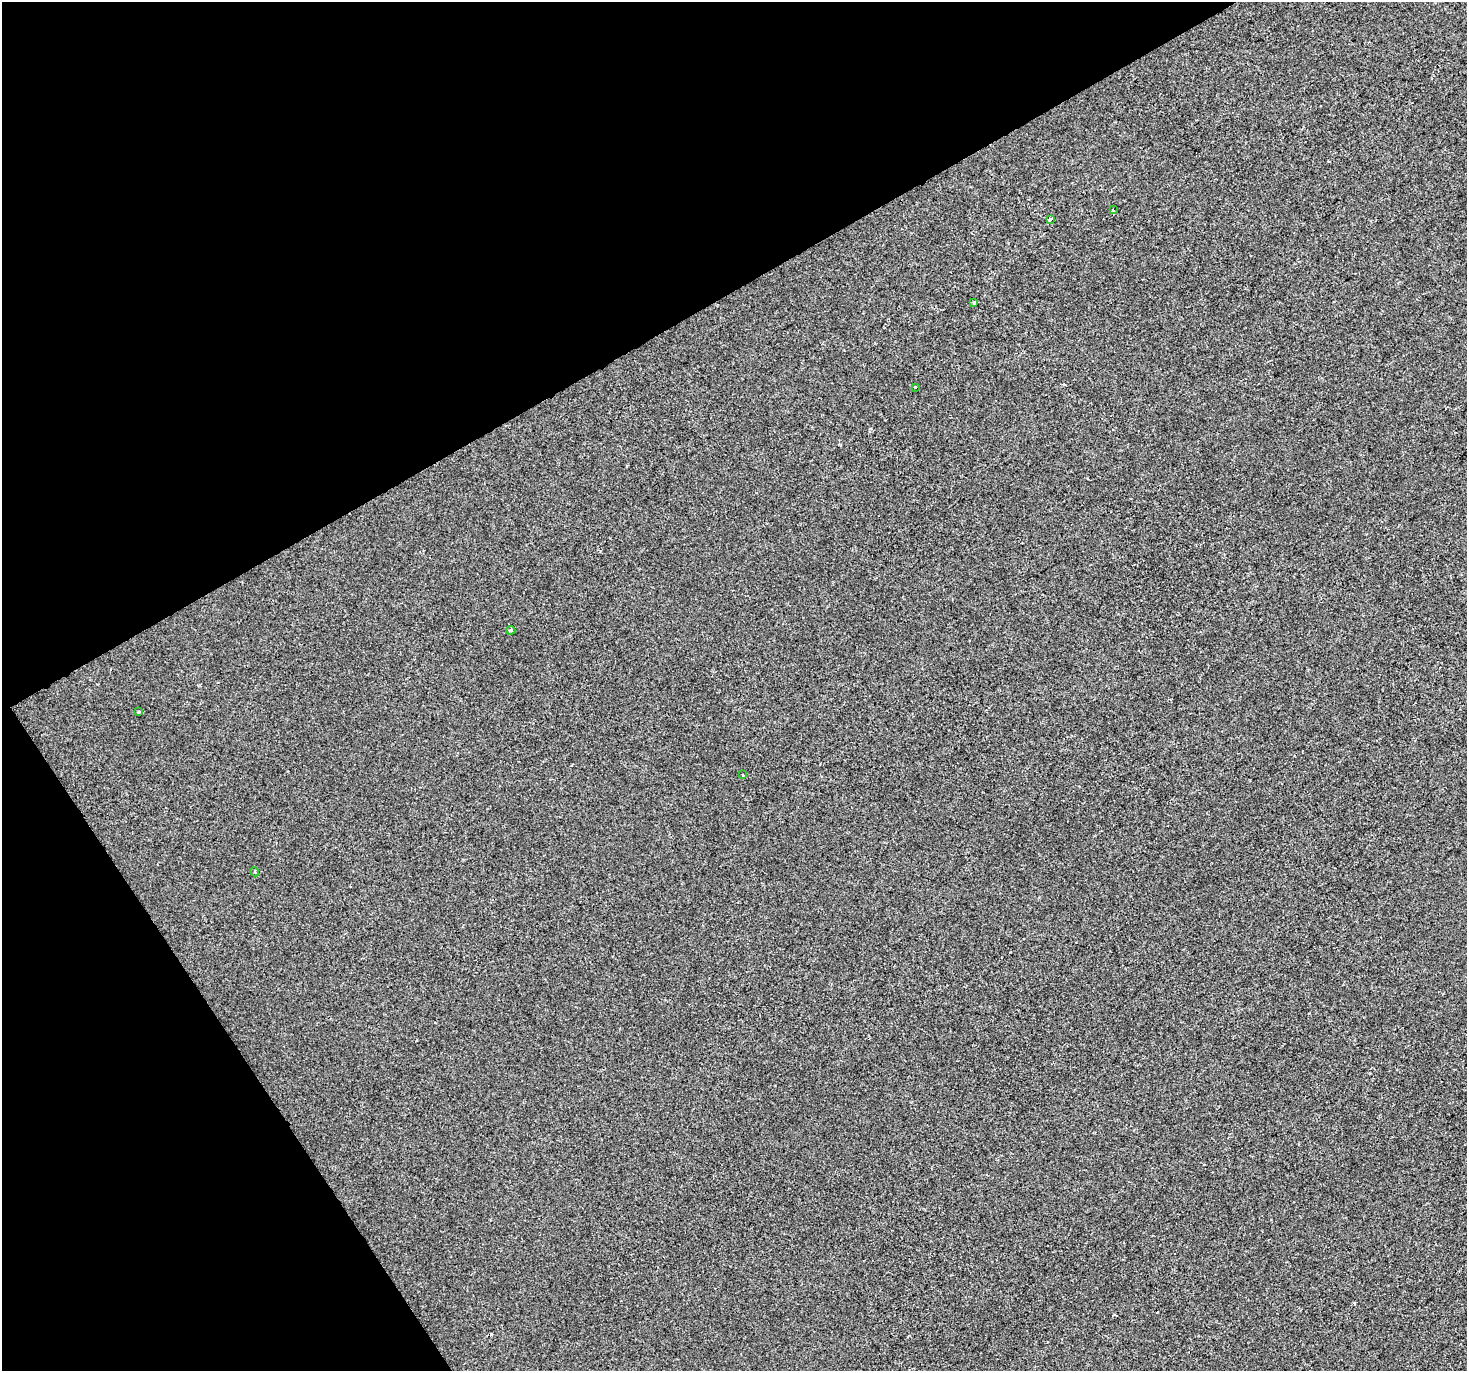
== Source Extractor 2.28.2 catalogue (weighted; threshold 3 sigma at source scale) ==
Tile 5 of 4 x 4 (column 1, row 2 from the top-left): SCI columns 3-1467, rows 2913-4281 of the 5862 x 5765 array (HDU 1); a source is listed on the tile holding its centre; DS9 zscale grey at full resolution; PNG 1469 x 1373 px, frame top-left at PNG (2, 2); each listed source drawn as its Kron ellipse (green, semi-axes under 4 px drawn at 4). Shown black and unused: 29% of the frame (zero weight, under 2 of 3 exposures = <1% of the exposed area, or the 3 px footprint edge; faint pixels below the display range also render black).
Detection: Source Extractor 2.28.2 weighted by HDU 2 'WHT'; one run over the whole footprint, this tile lists its part. Background -2.36e-04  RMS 0.0042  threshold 0.0188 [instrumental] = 3 sigma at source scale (4.5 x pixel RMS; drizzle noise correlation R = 1.50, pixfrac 1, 0.0396/0.0396 arcsec/px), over >= 5 px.
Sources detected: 10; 2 cosmic-ray / hot-pixel residue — neither listed nor drawn; the other 8 listed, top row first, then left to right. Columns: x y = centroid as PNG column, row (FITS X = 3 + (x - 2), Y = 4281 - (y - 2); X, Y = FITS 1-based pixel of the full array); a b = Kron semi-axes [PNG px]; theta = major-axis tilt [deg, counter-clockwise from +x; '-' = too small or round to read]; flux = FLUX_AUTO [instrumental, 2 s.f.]
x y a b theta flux
1113 210 3 3 - 2.1
1050 219 3 3 - 2.8
974 302 3 3 - 1.6
915 387 3 3 - 3.2
511 630 4 3 - 0.52
139 712 4 3 - 0.56
742 775 3 2 - 0.61
255 872 5 3 - 0.6